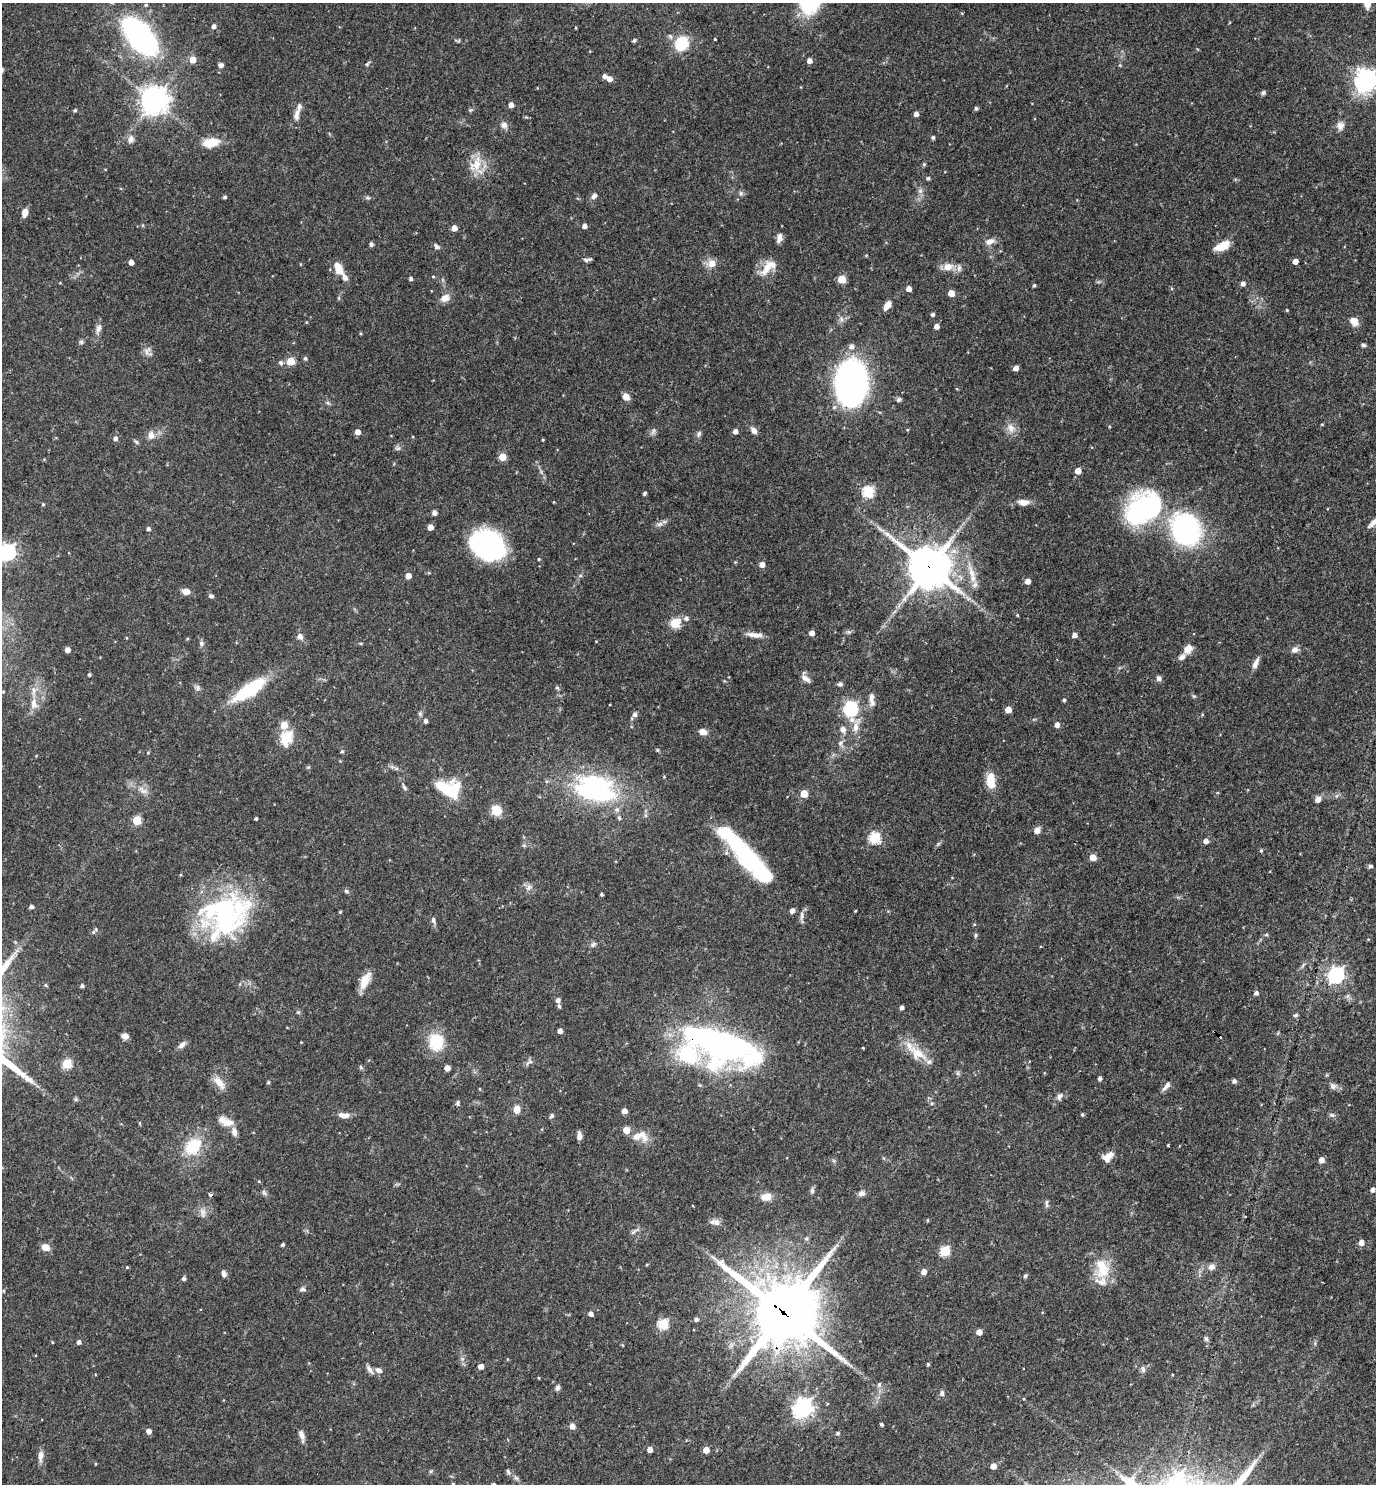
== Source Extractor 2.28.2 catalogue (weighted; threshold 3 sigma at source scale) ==
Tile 6 of 4 x 4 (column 2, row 2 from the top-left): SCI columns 1523-2896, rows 2967-4448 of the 5935 x 5931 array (HDU 1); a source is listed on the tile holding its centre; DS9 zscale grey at full resolution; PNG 1378 x 1486 px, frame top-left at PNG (2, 3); no overlay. Shown black and unused: <1% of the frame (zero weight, under 3 of 4 exposures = <1% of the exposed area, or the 3 px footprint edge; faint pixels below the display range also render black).
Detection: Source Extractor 2.28.2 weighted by HDU 2 'WHT'; one run over the whole footprint, this tile lists its part. Background 0.055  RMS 0.0032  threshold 0.0145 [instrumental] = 3 sigma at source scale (4.5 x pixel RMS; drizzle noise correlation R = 1.50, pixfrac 1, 0.05/0.05 arcsec/px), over >= 5 px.
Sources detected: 304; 2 inside a brighter object's white glare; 1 cosmic-ray / hot-pixel residue — not listed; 11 inside a brighter listed object's ellipse — not listed separately; the other 290 listed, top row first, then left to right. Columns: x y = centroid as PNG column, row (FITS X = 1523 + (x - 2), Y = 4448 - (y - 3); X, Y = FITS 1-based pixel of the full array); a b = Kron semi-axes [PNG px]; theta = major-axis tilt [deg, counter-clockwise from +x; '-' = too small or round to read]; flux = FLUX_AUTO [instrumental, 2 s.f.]
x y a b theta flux
1367 3 10 6 -89 4.1
146 5 4 4 - 0.46
214 26 5 4 - 1.1
140 36 25 12 -49 130
715 39 3 2 - 0.31
634 40 6 4 67 0.45
681 43 8 7 - 19
193 60 5 5 - 3.9
809 61 4 4 - 2.1
367 64 7 5 41 0.57
221 65 6 5 - 1.1
604 76 4 4 - 1.4
609 79 5 5 - 2.3
1366 81 9 8 - 210
1263 93 7 5 29 0.66
154 100 9 9 - 350
511 105 5 4 - 1.7
976 108 4 4 - 0.69
75 110 4 4 - 0.52
471 110 8 4 36 0.51
296 114 17 8 79 2.3
916 114 4 4 - 1.7
504 125 9 8 - 1.5
1340 126 11 10 - 1.9
933 137 4 4 - 0.67
131 139 11 8 72 1.7
210 143 20 11 10 6
477 164 23 12 78 5.8
924 164 5 5 - 0.42
928 178 4 4 - 0.54
920 191 6 6 - 0.9
741 193 7 6 - 0.69
594 196 7 6 - 1.2
225 197 4 4 - 0.6
368 198 7 5 -7 0.63
25 213 9 6 78 2.4
584 226 4 4 - 1.5
454 228 5 4 - 2.5
779 237 11 6 77 2
990 241 14 7 18 2
371 244 5 5 - 0.69
436 246 9 6 -45 0.85
1222 246 15 7 26 6.1
587 260 11 4 9 0.79
1295 261 4 4 - 2.5
131 262 4 4 - 2
712 263 8 7 - 3.5
300 264 4 3 - 0.24
768 267 28 12 46 5.1
948 267 13 9 6 3.4
338 268 13 8 -62 4.7
433 276 4 3 - 0.34
411 279 4 4 - 0.84
842 279 5 5 - 10
1243 283 5 5 - 1.3
1034 285 4 4 - 0.44
909 289 4 4 - 2.4
951 293 5 4 - 4.7
445 298 12 9 33 2.6
887 305 10 6 55 2.9
1287 310 4 3 - 0.3
933 314 4 4 - 0.78
1354 321 11 8 -46 2.9
936 326 4 4 - 2
98 329 14 7 74 1.7
81 342 6 5 - 0.59
1363 345 6 4 -16 0.61
851 346 6 6 - 1.5
147 351 13 7 61 1.6
305 358 5 4 - 0.66
290 361 5 5 - 9.8
281 363 6 5 - 0.91
1016 368 4 4 - 2
851 383 28 19 88 160
626 397 8 7 - 2.2
899 399 7 6 - 0.65
328 403 6 4 -44 0.56
1322 424 4 3 - 0.31
1011 428 14 11 -57 2.8
653 431 10 5 65 0.89
735 431 5 4 - 1.6
754 431 10 6 -52 1.6
357 432 5 5 - 2.2
699 434 8 5 63 0.77
151 435 10 8 -86 2.1
115 438 5 5 - 1
543 440 3 3 - 0.32
136 442 7 4 -53 0.57
398 448 8 6 0 0.8
502 457 5 5 - 7.8
1078 471 5 4 - 3.6
868 492 6 5 - 28
645 493 4 4 - 0.51
1023 502 16 8 -4 2.5
43 504 4 3 - 0.38
1143 508 39 26 37 57
434 513 6 5 - 0.99
1375 521 23 6 42 2.5
659 524 10 6 16 1.2
430 527 4 4 - 3.2
148 529 4 4 - 0.93
1186 529 23 20 -63 79
488 545 28 21 -27 74
8 552 7 6 - 99
539 559 4 3 - 0.37
762 565 5 4 - 2.3
929 567 15 13 -43 980
408 576 4 4 - 3
973 578 14 9 -65 3.2
1027 581 5 4 - 2.5
186 592 8 7 - 2.2
211 596 7 5 -17 0.7
1017 615 5 3 - 0.29
686 618 6 6 - 1.2
675 623 5 5 - 18
849 632 6 5 - 0.61
812 633 4 4 - 2.1
755 635 21 6 -5 2.5
1074 635 5 4 - 1.6
300 636 8 7 - 1.6
127 638 4 3 - 0.24
201 643 7 6 - 0.9
361 643 5 3 - 0.38
1188 649 13 9 45 2.5
67 650 4 4 - 2.1
1295 650 10 8 21 1.5
1255 663 16 6 68 1.9
89 675 4 4 - 0.57
805 678 15 7 -51 1.9
1159 678 7 6 - 0.95
840 684 6 5 - 0.84
198 688 8 6 90 0.95
557 688 6 4 -31 0.49
249 690 40 13 34 21
1194 696 6 3 17 0.37
872 699 18 6 -84 2.1
1064 700 4 4 - 0.65
34 703 17 9 -83 2.9
851 709 7 6 - 47
1008 710 5 5 - 4.5
635 714 8 7 - 1.1
425 721 5 4 - 1.1
284 725 5 5 - 7.2
1057 725 5 5 - 1.8
856 726 24 8 73 4
843 729 7 6 - 1.9
703 732 10 7 -14 2
286 738 7 6 - 28
840 743 8 7 - 1.2
657 750 5 4 - 0.39
342 751 5 4 - 0.53
148 752 5 3 - 0.28
991 780 19 10 -87 5.2
404 787 11 4 -59 0.88
447 788 28 15 -18 18
595 789 40 25 -13 52
143 790 16 7 -32 2.4
804 794 5 5 - 7.9
1318 799 6 5 - 2.1
496 810 12 10 -53 4.9
256 818 3 3 - 0.55
619 818 6 5 - 0.65
137 820 5 5 - 12
1037 830 7 6 - 2.1
875 838 6 6 - 28
1206 841 5 5 - 1.7
938 844 6 5 - 0.52
524 845 6 4 -1 0.47
1261 850 5 4 - 0.41
1093 857 5 5 - 3.5
751 860 42 18 -40 32
1370 866 5 4 - 0.84
529 887 10 7 67 1.4
346 891 7 5 -17 0.66
602 894 3 3 - 0.46
31 907 4 4 - 1
792 910 4 4 - 1.7
855 911 3 2 - 0.28
340 912 4 3 - 0.33
227 915 60 42 43 57
801 915 14 4 86 1
433 920 9 5 -81 0.97
93 932 7 5 29 0.72
976 935 6 4 89 0.46
1266 935 5 3 - 0.38
1368 939 5 3 - 0.25
593 944 9 5 38 0.85
1336 975 7 6 - 95
365 980 20 9 63 5
46 985 5 4 - 0.42
82 986 4 4 - 0.81
1256 993 4 4 - 1
558 1000 5 4 - 1.3
559 1006 5 4 - 0.75
902 1007 4 4 - 1
298 1012 6 4 -41 0.48
1295 1015 7 4 26 0.52
560 1031 4 4 - 1.5
125 1036 7 6 - 1.8
1219 1036 4 3 - 9.9
436 1042 17 15 -86 13
718 1043 71 32 -18 120
182 1045 12 6 43 1.4
917 1053 32 15 -36 7.4
529 1062 12 6 38 1
67 1064 5 5 - 16
361 1067 6 4 -61 0.49
447 1068 4 4 - 2.5
958 1073 7 4 -90 0.6
1100 1079 4 4 - 0.77
1234 1081 5 5 - 0.96
219 1082 20 9 -47 3.6
268 1082 5 4 - 0.38
700 1085 5 5 - 0.38
1166 1086 14 5 50 1.5
1333 1086 10 8 -40 1.3
480 1089 4 3 - 0.28
1059 1096 10 7 56 1.3
76 1099 6 4 72 0.5
457 1103 8 5 79 0.63
517 1109 8 6 -83 3.1
624 1111 4 4 - 1.9
1082 1114 4 3 - 0.49
344 1115 14 6 -7 2.3
1332 1115 9 5 -10 0.74
551 1116 7 5 57 0.67
226 1122 22 10 -21 3.8
140 1123 5 3 - 0.34
626 1130 5 5 - 4.7
579 1136 9 5 -86 1.5
640 1136 22 12 -3 4.7
1168 1145 3 2 - 0.37
193 1147 18 13 43 13
1110 1155 11 9 20 2
1321 1160 5 4 - 2.5
259 1181 4 3 - 0.25
1372 1190 5 4 - 1.1
812 1191 9 5 85 0.81
264 1193 9 5 -52 0.8
861 1193 10 7 26 1.4
211 1195 6 4 -2 0.55
766 1197 11 8 12 3.8
1047 1202 9 4 88 0.72
203 1212 15 7 -84 1.8
927 1220 5 3 - 0.29
717 1222 11 9 -52 1.8
634 1231 15 4 38 0.86
1361 1242 5 5 - 2.4
282 1245 4 3 - 0.63
45 1247 8 7 - 3.1
945 1251 6 5 - 21
127 1267 4 4 - 0.31
1211 1267 10 8 29 1.7
1102 1269 30 18 -81 9.4
924 1272 5 5 - 2.5
224 1273 8 6 -69 1.1
1025 1276 5 4 - 0.66
183 1278 5 4 - 0.82
303 1289 9 5 -5 0.8
783 1313 25 23 -36 2200
591 1314 5 4 - 1.3
696 1319 5 4 - 0.87
663 1324 6 5 - 22
979 1332 4 4 - 3.2
1206 1339 7 5 -60 0.73
52 1342 4 3 - 0.24
79 1342 4 4 - 0.98
928 1364 4 4 - 0.47
481 1366 4 4 - 2.2
369 1369 14 6 -53 1.4
1143 1369 10 5 -78 0.88
379 1370 9 7 -31 1.4
539 1378 4 3 - 0.25
879 1384 7 5 87 0.87
557 1388 7 5 76 0.9
942 1393 8 6 86 0.92
803 1408 7 7 - 160
881 1424 4 3 - 0.59
572 1426 5 5 - 2.4
149 1431 5 4 - 1.8
838 1433 5 5 - 0.61
301 1435 16 6 -76 1.7
650 1449 5 4 - 2
706 1450 5 4 - 4.3
40 1456 13 7 87 2
993 1466 5 4 - 3.1
431 1471 6 4 71 0.41
508 1472 8 4 -65 0.64
516 1478 7 5 -43 0.73
453 1484 3 3 - 0.37
Overlapping masked pixels (flux is a lower limit): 5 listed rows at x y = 929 567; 595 789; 1219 1036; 718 1043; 783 1313
Isophote crosses this tile's border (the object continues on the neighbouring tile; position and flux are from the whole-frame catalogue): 5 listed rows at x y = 1367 3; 1366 81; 1375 521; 8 552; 453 1484